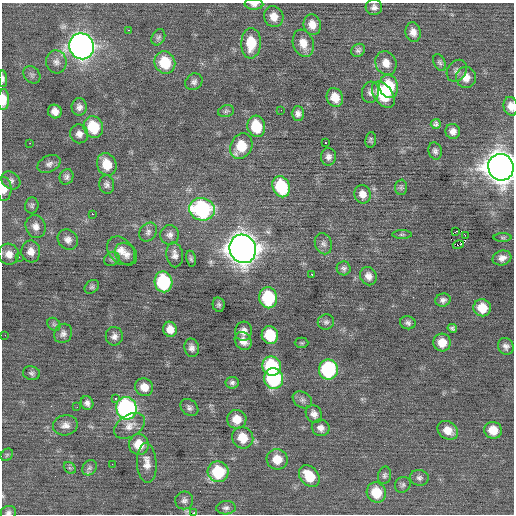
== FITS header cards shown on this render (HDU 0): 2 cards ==
NAXIS1  =                  512 / Axis length
NAXIS2  =                  512 / Axis length

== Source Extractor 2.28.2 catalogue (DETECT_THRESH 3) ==
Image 512 x 512 px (HDU 0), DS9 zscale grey, 1 PNG px = 1 image px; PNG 516 x 516 px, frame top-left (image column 1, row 512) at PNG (2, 3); each listed source drawn as its Kron ellipse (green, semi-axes under 4 px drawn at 4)
Background 0.0357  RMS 0.8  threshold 2.4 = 3 sigma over >= 5 px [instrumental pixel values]
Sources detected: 136; all 136 listed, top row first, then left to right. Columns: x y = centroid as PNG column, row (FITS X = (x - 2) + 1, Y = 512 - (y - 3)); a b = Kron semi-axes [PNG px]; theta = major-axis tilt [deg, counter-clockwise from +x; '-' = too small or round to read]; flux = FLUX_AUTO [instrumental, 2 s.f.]
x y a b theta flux
254 4 9 5 -2 220
374 7 8 8 - 240
274 17 11 9 -68 560
312 25 10 8 -73 550
129 30 3 2 - 180
413 32 10 7 -79 350
158 37 8 6 60 140
251 43 15 10 87 1400
303 43 14 10 -71 630
82 46 13 12 - 35000
358 50 7 6 - 150
56 62 11 10 - 290
165 63 11 10 - 1900
386 63 12 10 -65 580
440 63 9 5 -63 120
457 71 12 9 54 270
32 75 9 7 -47 170
466 77 10 10 - 510
3 79 8 4 -87 140
194 82 9 7 39 190
389 86 11 9 -76 2100
370 92 10 8 76 250
383 95 15 9 -55 2200
335 98 10 8 -65 700
3 100 10 5 89 760
511 106 9 7 -79 430
79 107 9 7 -87 240
281 110 2 2 - 30
55 111 7 6 - 380
226 111 8 5 16 120
298 114 7 6 - 230
436 124 5 5 - 150
256 126 11 9 -76 1800
93 127 11 9 -63 2100
453 131 7 7 - 300
79 134 9 9 - 300
371 140 8 5 83 100
30 143 2 2 - 280
326 143 3 3 - 140
241 146 13 10 62 1500
435 151 8 6 -74 170
328 157 9 7 88 240
49 164 12 8 27 240
107 164 11 9 -67 1000
501 167 13 12 - 85000
67 177 8 7 - 180
11 180 10 8 -38 220
107 184 9 7 -82 200
281 187 11 8 -68 2900
401 187 8 6 89 130
4 189 12 7 -89 420
362 194 9 8 - 440
32 205 8 6 83 130
202 209 13 11 -15 7600
92 214 2 2 - 460
36 226 12 10 -70 370
456 231 2 2 - 75
148 232 10 8 55 200
402 234 10 4 0 83
170 235 10 9 - 260
465 235 2 2 - 640
503 238 9 4 -1 92
68 240 11 9 -47 320
323 244 11 8 -68 240
458 245 5 3 - 130
243 249 14 13 - 70000
31 251 11 9 -83 400
121 251 16 12 -47 600
9 254 10 10 - 440
126 254 12 10 -48 360
175 255 12 8 -81 310
19 257 2 2 - 31
502 258 9 7 15 320
112 259 8 6 33 150
191 259 8 4 -77 110
344 268 7 7 - 150
312 275 3 3 - 230
368 276 9 8 - 340
163 282 10 9 - 4600
92 287 8 6 43 120
268 298 10 9 - 3200
443 300 8 6 17 190
219 305 7 6 - 130
482 308 9 8 - 1000
326 322 8 7 - 160
408 323 8 6 -14 160
54 324 7 6 - 120
452 328 5 4 - 100
170 329 7 7 - 470
243 331 9 8 - 320
63 333 10 8 59 230
5 335 3 2 - 38
270 335 9 8 - 1900
114 336 9 8 - 250
243 341 9 8 - 430
442 342 9 8 - 720
302 343 7 5 0 81
506 346 8 7 - 240
192 348 9 7 -80 230
272 366 10 9 - 3500
328 370 10 9 - 4900
32 373 8 6 -13 150
274 378 10 9 - 5000
232 383 6 6 - 160
144 387 9 8 - 550
115 399 3 2 - 290
302 400 10 7 -32 200
87 403 7 6 - 220
77 407 2 2 - 240
126 408 11 10 - 11000
189 408 10 7 -41 190
314 414 9 7 -58 300
237 419 10 9 - 720
65 425 12 10 11 340
129 426 17 11 33 490
321 428 9 8 - 320
448 430 11 8 -33 650
493 430 9 8 - 880
243 438 11 10 - 930
139 444 10 10 - 980
7 455 7 5 46 110
277 459 10 10 - 820
147 463 19 10 -87 530
112 464 2 2 - 31
70 468 7 5 -43 100
89 468 8 6 51 150
218 472 10 10 - 2600
385 475 9 6 78 150
309 476 12 9 -48 1300
419 478 9 7 -12 190
403 485 8 7 - 160
376 492 10 9 - 1400
184 500 9 9 - 200
226 508 10 6 2 180
8 512 8 6 16 170
194 513 3 3 - 570
At the frame edge (FLAGS 8, measured only in part): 8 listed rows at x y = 254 4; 3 79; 3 100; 511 106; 501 167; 4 189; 8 512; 194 513